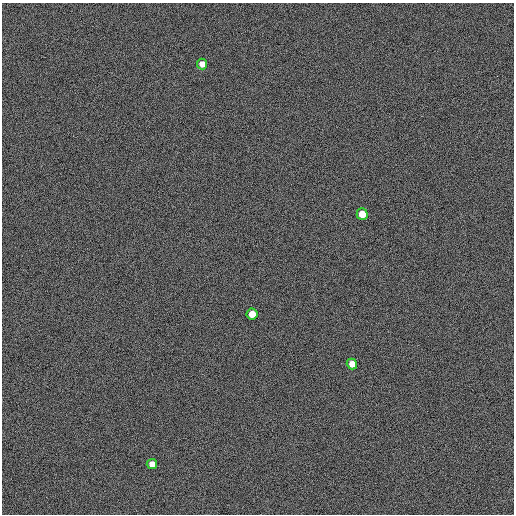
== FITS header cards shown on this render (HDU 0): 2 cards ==
NAXIS1  =                  512 /
NAXIS2  =                  512 /

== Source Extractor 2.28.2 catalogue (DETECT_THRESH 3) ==
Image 512 x 512 px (HDU 0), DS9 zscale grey, 1 PNG px = 1 image px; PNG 516 x 516 px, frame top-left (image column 1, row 512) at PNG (2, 3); each listed source drawn as its Kron ellipse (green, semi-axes under 4 px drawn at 4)
Background 500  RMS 50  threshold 151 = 3 sigma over >= 5 px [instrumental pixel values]
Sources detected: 5; all 5 listed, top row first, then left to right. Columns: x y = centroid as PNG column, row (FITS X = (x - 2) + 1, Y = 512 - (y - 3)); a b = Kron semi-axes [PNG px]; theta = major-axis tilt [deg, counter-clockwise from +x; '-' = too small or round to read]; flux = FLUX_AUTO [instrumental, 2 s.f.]
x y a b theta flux
202 64 5 5 - 22000
362 214 5 5 - 55000
252 314 5 5 - 44000
352 364 5 5 - 30000
152 464 5 5 - 23000